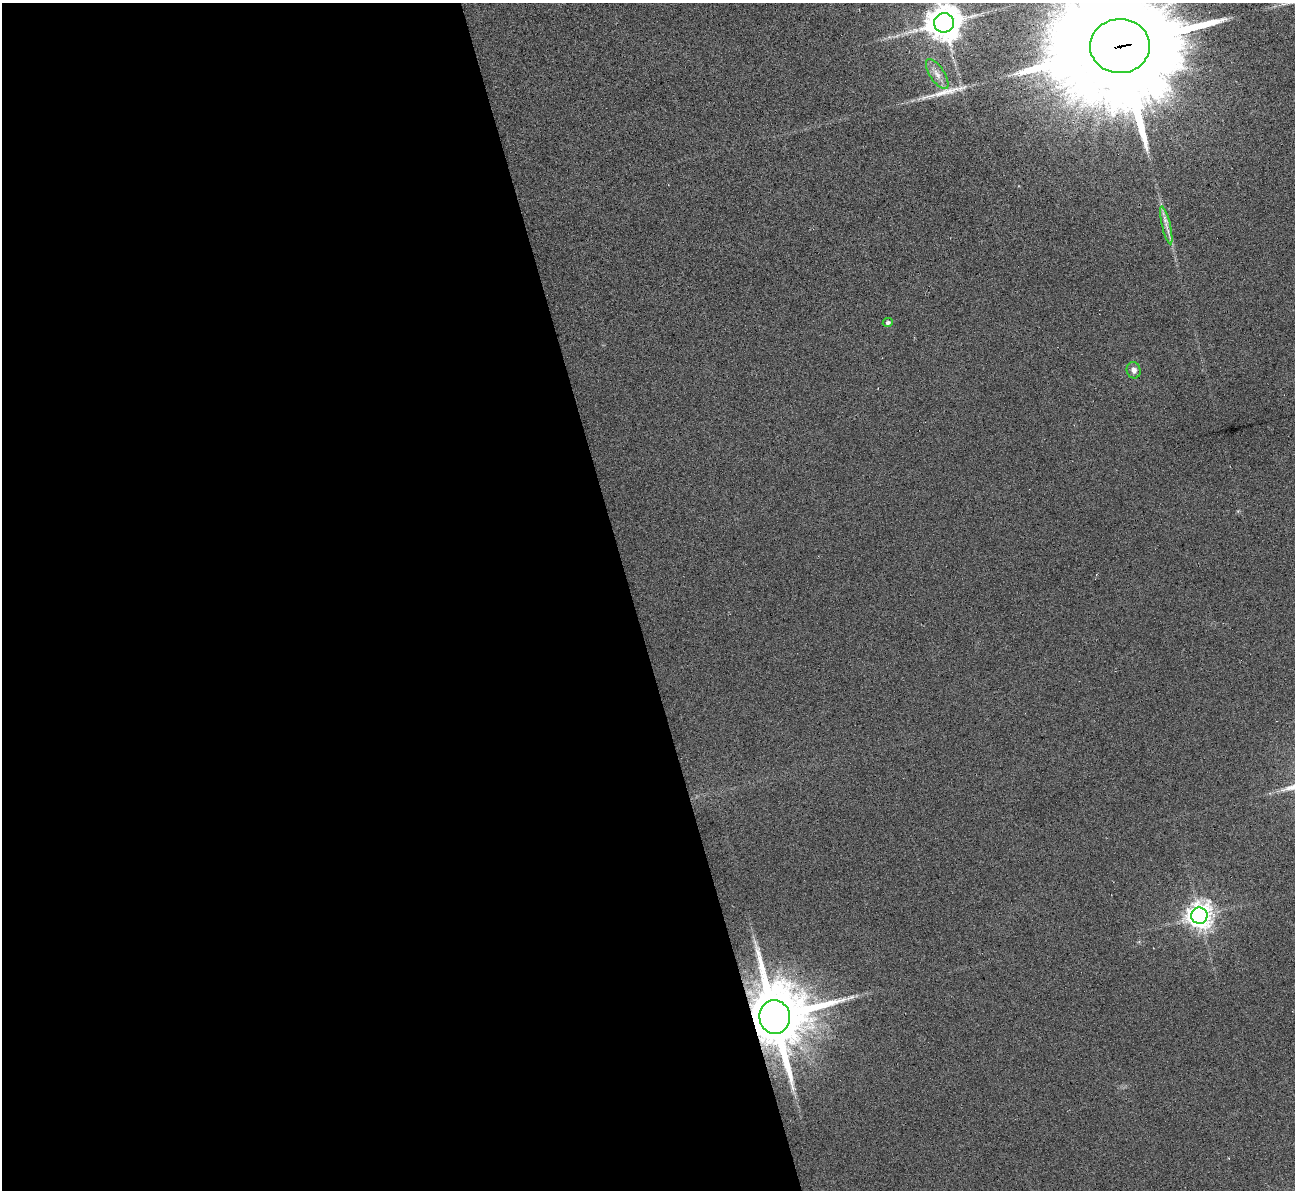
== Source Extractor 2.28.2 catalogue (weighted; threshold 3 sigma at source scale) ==
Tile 9 of 4 x 4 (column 1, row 3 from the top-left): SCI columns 1-1293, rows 1330-2517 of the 5171 x 5153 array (HDU 1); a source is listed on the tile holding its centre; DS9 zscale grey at full resolution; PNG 1297 x 1192 px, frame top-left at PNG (2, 3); each listed source drawn as its Kron ellipse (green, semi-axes under 4 px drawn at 4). Shown black and unused: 49% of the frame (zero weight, under 3 of 6 exposures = <1% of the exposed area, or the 3 px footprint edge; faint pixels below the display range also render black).
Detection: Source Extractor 2.28.2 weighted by HDU 2 'WHT'; one run over the whole footprint, this tile lists its part. Background -0.823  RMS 0.096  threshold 0.392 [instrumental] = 3 sigma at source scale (4.09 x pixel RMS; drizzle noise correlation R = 1.36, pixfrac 0.8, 0.05/0.05 arcsec/px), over >= 5 px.
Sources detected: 9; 1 long thin detection or spike segment (spike, bleed or trail) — neither listed nor drawn; the other 8 listed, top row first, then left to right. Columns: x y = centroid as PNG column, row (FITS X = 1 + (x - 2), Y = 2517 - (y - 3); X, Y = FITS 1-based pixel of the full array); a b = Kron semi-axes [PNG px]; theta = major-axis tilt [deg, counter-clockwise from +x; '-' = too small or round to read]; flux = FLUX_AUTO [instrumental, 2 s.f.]
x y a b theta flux
944 23 10 9 - 22000
1120 46 30 27 2 430000
937 74 17 7 -57 73
1166 225 19 4 -77 60
888 323 5 4 - 27
1134 370 8 7 - 45
1199 916 8 8 - 9200
775 1017 17 15 -84 89000
Overlapping masked pixels (flux is a lower limit): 2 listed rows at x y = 1120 46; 775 1017
Isophote crosses this tile's border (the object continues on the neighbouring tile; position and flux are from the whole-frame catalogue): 2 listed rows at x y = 944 23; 1120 46